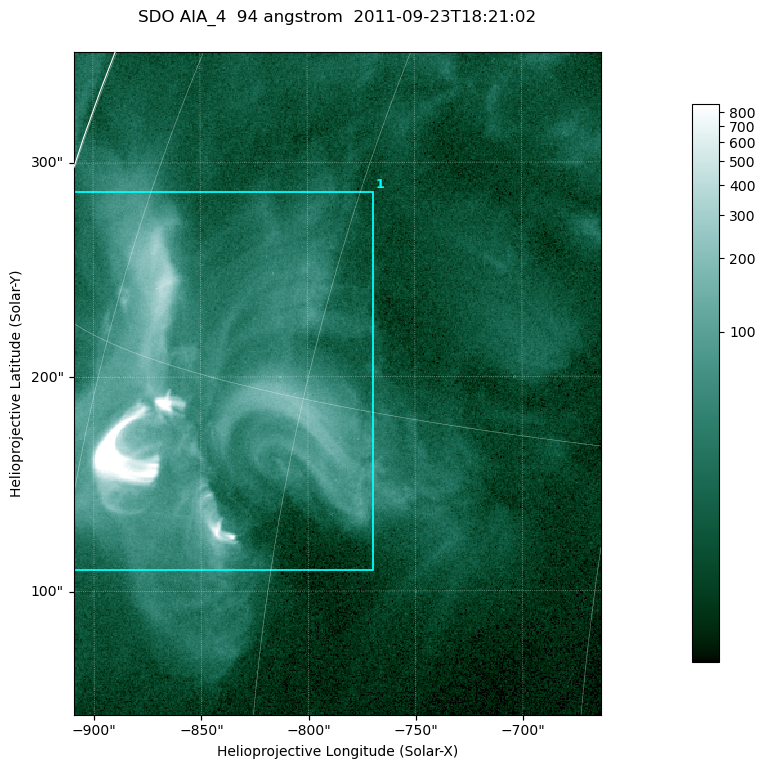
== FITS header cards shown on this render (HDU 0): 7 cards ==
TELESCOP= 'SDO     '           /
INSTRUME= 'AIA_4   '           /
WAVELNTH=                   94 /
WAVEUNIT= 'angstrom'           /
DATE-OBS= '2011-09-23T18:21:02.12' /
CTYPE1  = 'HPLN-TAN'           /
CTYPE2  = 'HPLT-TAN'           /

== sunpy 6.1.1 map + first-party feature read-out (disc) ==
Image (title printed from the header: SDO AIA_4  94 angstrom  2011-09-23T18:21:02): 410 x 515 px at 0.6 arcsec/px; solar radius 957 arcsec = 1594 px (partial field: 2.6% of the solar disc is inside the frame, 99% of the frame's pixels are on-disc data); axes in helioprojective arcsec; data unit not stated in the header (colour bar unlabelled)
Pointing: header CRPIX1/2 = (2058.48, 2043.05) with CRVAL1/2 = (0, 0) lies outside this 410 x 515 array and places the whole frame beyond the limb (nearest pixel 1.41 R_sun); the SolarSoft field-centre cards XCEN/YCEN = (-786.2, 196.9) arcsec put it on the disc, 1307 arcsec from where CRPIX/CRVAL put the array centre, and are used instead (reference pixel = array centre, CRVAL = XCEN/YCEN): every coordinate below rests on XCEN/YCEN
Orientation: roll -0.138 deg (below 1 deg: not rotated)
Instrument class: DISC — disc imager (sunpy class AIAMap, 94 A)
Bright regions (active regions / flare kernels): reference = the on-disc median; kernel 3 px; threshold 5 sigma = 61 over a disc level ~15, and >= 1.15x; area >= 211 px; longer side >= 5 px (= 3 arcsec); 1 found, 1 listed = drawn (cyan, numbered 1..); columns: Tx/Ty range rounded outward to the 2 arcsec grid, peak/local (2 s.f.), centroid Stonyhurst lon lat
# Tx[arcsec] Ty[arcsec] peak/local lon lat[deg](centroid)
1 -910..-768 108..288 135 -68 +14